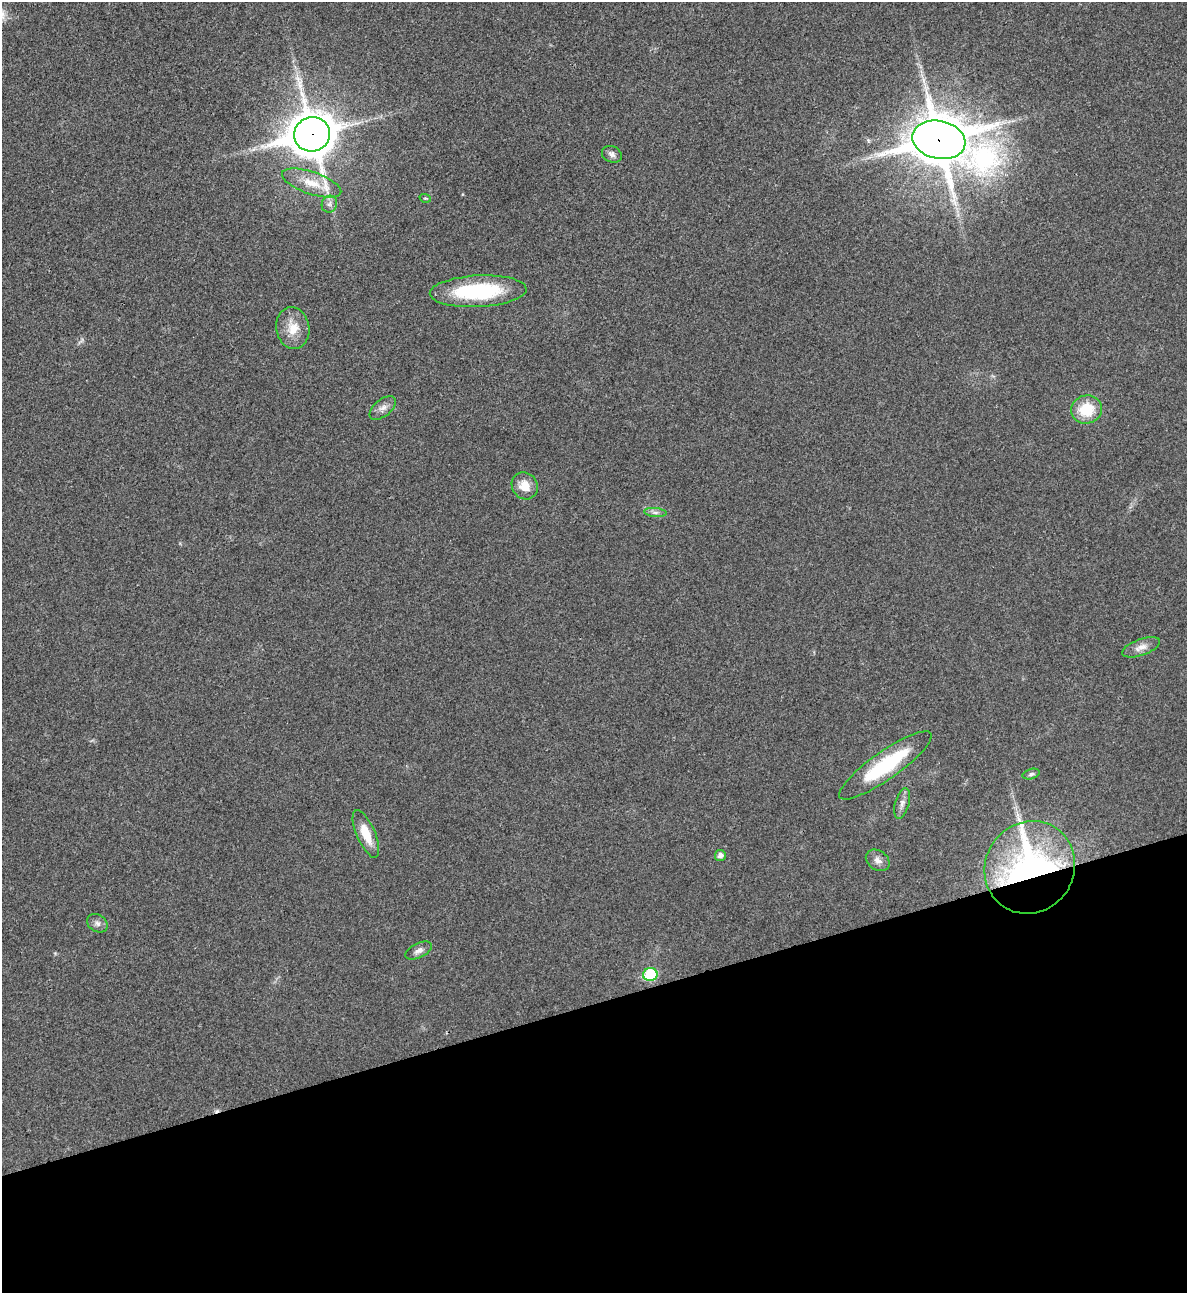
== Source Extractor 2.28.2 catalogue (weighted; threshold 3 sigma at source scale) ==
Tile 14 of 4 x 4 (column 2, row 4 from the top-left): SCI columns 1451-2635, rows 2-1292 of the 5151 x 5169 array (HDU 1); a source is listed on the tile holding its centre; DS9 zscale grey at full resolution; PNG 1189 x 1295 px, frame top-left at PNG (2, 2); each listed source drawn as its Kron ellipse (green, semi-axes under 4 px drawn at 4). Shown black and unused: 22% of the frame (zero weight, under 3 of 4 exposures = <1% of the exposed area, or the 3 px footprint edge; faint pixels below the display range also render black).
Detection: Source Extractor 2.28.2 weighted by HDU 2 'WHT'; one run over the whole footprint, this tile lists its part. Background 0.031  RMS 0.0046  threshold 0.0208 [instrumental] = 3 sigma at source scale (4.5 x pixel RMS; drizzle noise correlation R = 1.50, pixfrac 1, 0.05/0.05 arcsec/px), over >= 5 px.
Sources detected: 25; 1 too faint to see at this stretch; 1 cosmic-ray / hot-pixel residue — neither listed nor drawn; the other 23 listed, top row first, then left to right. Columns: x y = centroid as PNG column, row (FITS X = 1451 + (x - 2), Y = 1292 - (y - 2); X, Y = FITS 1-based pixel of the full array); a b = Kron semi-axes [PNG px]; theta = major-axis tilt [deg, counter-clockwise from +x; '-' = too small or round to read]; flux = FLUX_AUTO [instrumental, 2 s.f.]
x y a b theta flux
312 134 18 17 - 1600
939 140 27 19 -12 2400
612 154 10 8 -25 2
312 183 31 11 -19 9.5
425 198 6 3 -17 0.53
329 204 8 7 - 1.9
478 291 48 16 3 39
293 328 21 16 -81 8.7
383 408 15 8 39 2.9
1086 410 15 14 - 14
525 486 14 12 -54 6.5
655 512 11 4 -5 1.5
1141 647 20 8 19 3.8
885 765 56 14 35 37
1031 774 9 5 16 1.1
902 803 16 7 76 2.7
366 834 25 9 -67 9.7
720 855 5 5 - 2.3
878 860 13 9 -35 2.8
1030 867 47 44 55 180
97 923 11 8 -35 2.1
419 950 14 7 26 2.5
650 975 7 6 - 33
Overlapping masked pixels (flux is a lower limit): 3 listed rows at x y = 312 134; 939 140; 1030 867